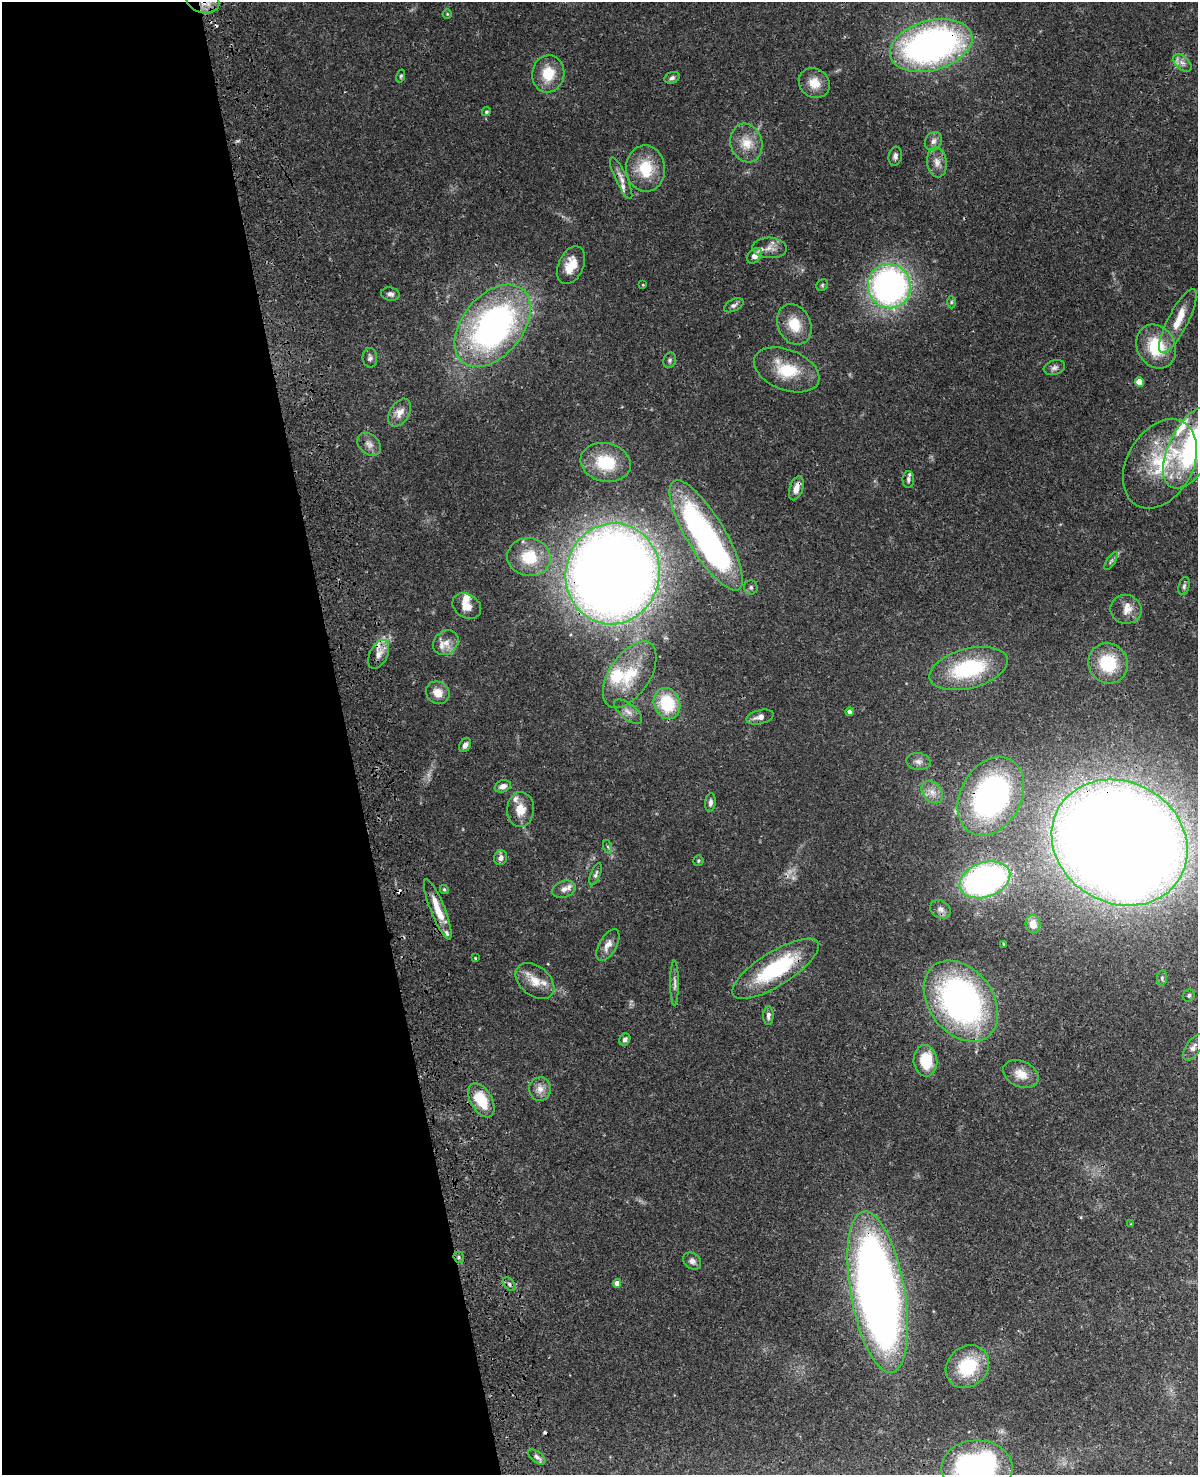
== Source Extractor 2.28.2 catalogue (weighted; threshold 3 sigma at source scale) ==
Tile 5 of 4 x 3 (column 1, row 2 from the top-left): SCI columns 119-1314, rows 1749-3221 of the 5019 x 4863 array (HDU 1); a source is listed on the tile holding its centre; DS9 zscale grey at full resolution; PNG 1200 x 1477 px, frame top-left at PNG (2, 2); each listed source drawn as its Kron ellipse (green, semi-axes under 4 px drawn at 4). Shown black and unused: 29% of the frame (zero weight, under 3 of 4 exposures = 6% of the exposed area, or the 3 px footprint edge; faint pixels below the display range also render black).
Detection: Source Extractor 2.28.2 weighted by HDU 2 'WHT'; one run over the whole footprint, this tile lists its part. Background 0.0238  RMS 0.0024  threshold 0.011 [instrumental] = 3 sigma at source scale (4.5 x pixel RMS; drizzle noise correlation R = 1.50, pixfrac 1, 0.05/0.05 arcsec/px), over >= 5 px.
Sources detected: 119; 1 too faint to see at this stretch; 1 inside a brighter object's white glare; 3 cosmic-ray / hot-pixel residue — neither listed nor drawn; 13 inside a brighter listed object's ellipse — not listed separately; the other 101 listed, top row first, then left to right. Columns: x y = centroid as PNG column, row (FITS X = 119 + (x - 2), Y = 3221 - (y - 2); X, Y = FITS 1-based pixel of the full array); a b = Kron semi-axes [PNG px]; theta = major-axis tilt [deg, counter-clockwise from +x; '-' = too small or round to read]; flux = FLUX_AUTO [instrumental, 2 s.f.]
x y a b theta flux
203 2 16 11 -12 3.5
447 14 5 4 - 0.23
931 45 42 25 16 90
1182 63 11 6 -44 1.1
548 74 19 16 80 6
401 76 7 4 76 0.34
672 78 8 5 21 0.63
814 83 16 14 -40 3.6
486 112 5 4 - 0.37
933 141 10 8 58 1.3
746 143 19 16 -74 4.4
895 156 9 6 79 0.85
937 162 15 10 -82 2
646 169 23 19 -87 8.4
621 178 23 6 -65 1.6
770 248 17 10 -2 1.9
755 256 9 6 47 1.4
571 265 20 12 65 4.6
643 285 3 2 - 0.18
822 285 6 5 - 0.41
889 286 22 21 - 77
390 294 9 6 -8 0.81
951 302 6 4 89 0.37
734 305 10 6 27 0.73
1178 321 35 10 62 5.1
794 324 21 16 -64 5.5
493 326 47 30 51 81
1156 347 23 19 -61 10
370 358 10 7 -85 0.81
670 360 8 6 67 0.56
1054 368 11 7 17 0.89
787 370 34 20 -22 9.4
1139 382 5 4 - 4.7
400 413 15 9 58 2.2
369 444 13 9 -41 1.5
1192 447 45 22 62 41
606 462 25 19 -13 10
1160 464 48 33 60 18
908 479 8 6 88 0.62
796 488 12 6 71 2
706 535 63 19 -59 69
529 557 22 19 -6 7.5
1111 561 10 4 58 0.52
613 574 51 47 77 420
1184 586 9 5 75 0.59
751 587 7 7 - 0.58
467 606 15 11 -32 2.6
1126 609 15 14 - 2.7
446 643 13 11 42 2.3
379 654 15 9 64 2
1108 663 20 19 - 11
968 669 40 19 15 20
630 675 37 20 56 10
438 693 12 11 - 2.8
667 703 16 13 -68 12
628 712 17 7 -38 1.6
850 712 4 4 - 0.97
760 717 14 7 14 1.7
465 745 7 5 60 1.2
918 762 12 8 -7 1.2
503 786 8 6 19 1.4
932 792 12 9 -50 2
991 796 42 30 62 64
710 802 9 5 85 0.83
520 810 17 13 88 3.6
1120 843 70 60 -30 700
608 847 7 4 -71 0.36
501 858 7 6 - 1
698 861 5 5 - 0.32
595 874 12 4 68 0.66
985 880 26 17 20 68
444 889 5 4 - 0.36
564 889 12 8 19 1.5
438 909 32 7 -68 4.9
940 909 11 8 -30 1.2
1033 924 9 7 -87 2.5
1003 944 4 2 - 0.18
608 945 17 8 60 2.1
475 958 3 2 - 0.23
776 969 50 17 32 22
1162 978 8 5 83 0.5
535 981 22 14 -39 4
674 983 22 4 -90 1.1
1189 995 6 5 - 0.47
961 1001 45 32 -52 75
768 1016 9 5 88 0.82
625 1040 6 5 - 0.73
1193 1047 15 7 57 1.1
925 1061 15 12 -84 9.3
1021 1074 19 13 -24 3.4
540 1089 12 11 - 1.9
481 1100 19 10 -60 7.9
1131 1224 3 3 - 0.16
459 1257 6 5 - 0.46
692 1261 10 7 -41 1.1
617 1283 4 4 - 1.8
509 1284 8 5 -50 0.62
878 1292 82 27 -80 240
967 1367 23 20 43 12
537 1457 10 5 -38 0.79
977 1468 35 28 0 68
Overlapping masked pixels (flux is a lower limit): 10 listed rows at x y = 203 2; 931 45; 796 488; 613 574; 991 796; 1120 843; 438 909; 776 969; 459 1257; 878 1292
Isophote crosses this tile's border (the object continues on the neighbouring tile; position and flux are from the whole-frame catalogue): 3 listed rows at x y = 203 2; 1192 447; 977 1468